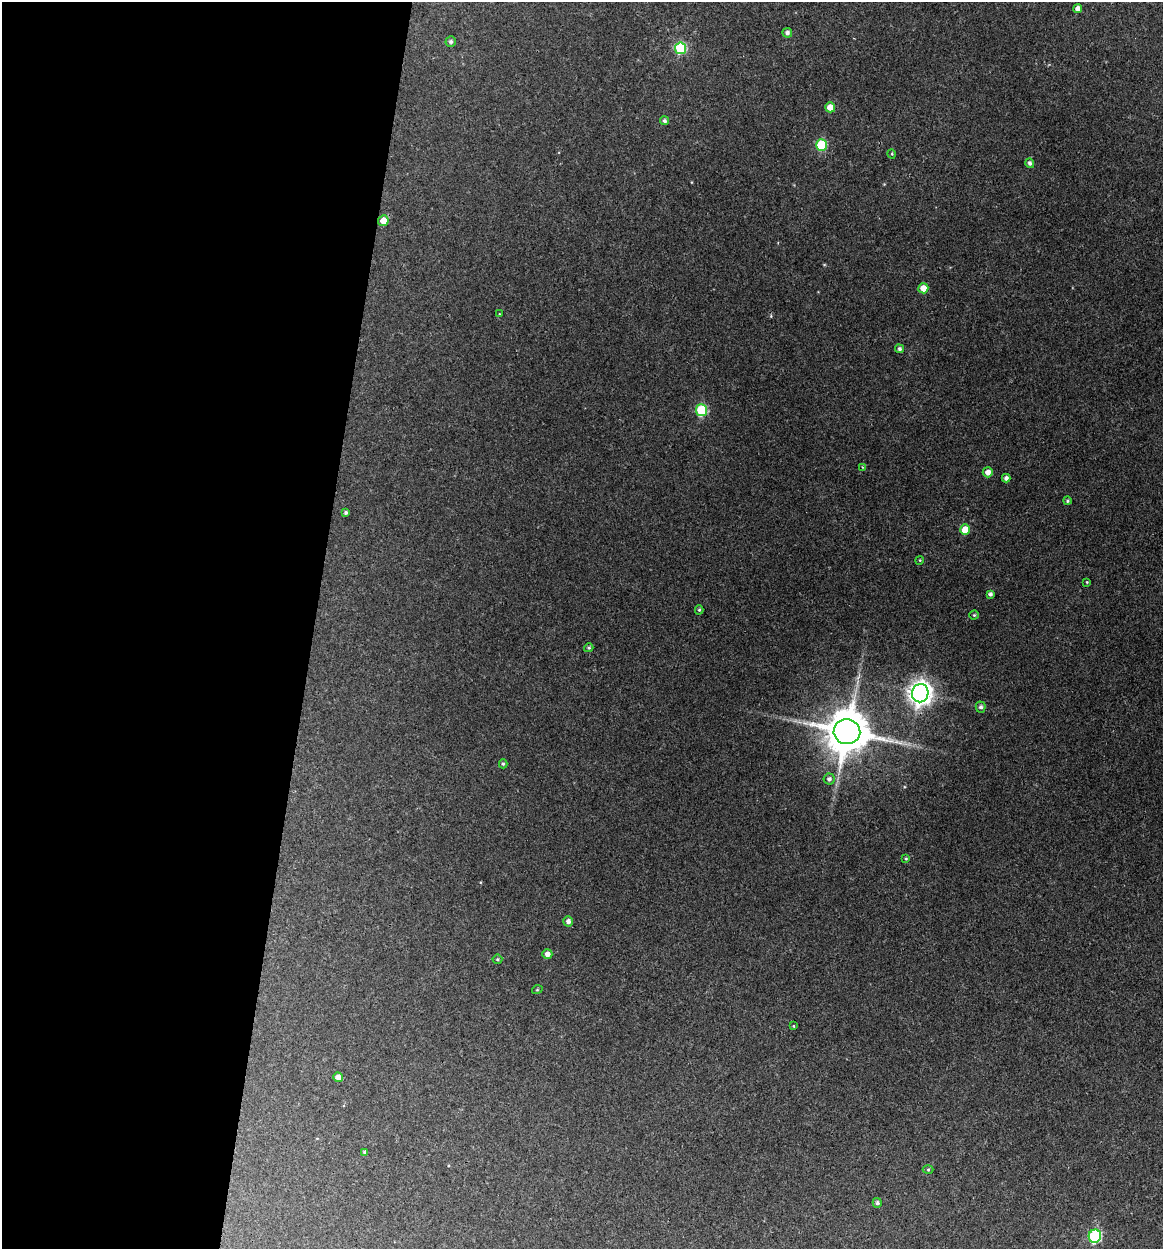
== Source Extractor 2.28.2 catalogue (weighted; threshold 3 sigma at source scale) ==
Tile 5 of 4 x 4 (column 1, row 2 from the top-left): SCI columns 242-1402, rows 2495-3741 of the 5007 x 4987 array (HDU 1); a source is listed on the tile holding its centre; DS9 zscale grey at full resolution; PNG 1165 x 1251 px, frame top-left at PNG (2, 2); each listed source drawn as its Kron ellipse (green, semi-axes under 4 px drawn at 4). Shown black and unused: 27% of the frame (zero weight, under 3 of 4 exposures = <1% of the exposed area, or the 3 px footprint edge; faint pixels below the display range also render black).
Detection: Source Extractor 2.28.2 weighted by HDU 2 'WHT'; one run over the whole footprint, this tile lists its part. Background 0.118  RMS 0.0043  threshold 0.0193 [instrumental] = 3 sigma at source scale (4.5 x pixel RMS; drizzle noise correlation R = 1.50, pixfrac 1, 0.05/0.05 arcsec/px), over >= 5 px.
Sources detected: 42; all 42 listed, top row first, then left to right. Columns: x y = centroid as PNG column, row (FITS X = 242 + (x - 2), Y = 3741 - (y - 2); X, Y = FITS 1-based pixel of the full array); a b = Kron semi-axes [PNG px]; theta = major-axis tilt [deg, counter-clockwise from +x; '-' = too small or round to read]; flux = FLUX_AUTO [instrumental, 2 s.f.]
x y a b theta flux
1078 8 4 4 - 1.9
787 33 5 5 - 1.3
451 42 5 5 - 1
680 48 6 5 - 29
830 107 5 5 - 4.1
665 121 4 4 - 0.99
821 145 6 5 - 23
892 154 4 3 - 0.36
1030 163 5 4 - 1.1
383 221 5 5 - 4.8
923 288 5 5 - 4.6
499 314 2 2 - 0.3
899 349 4 4 - 0.98
702 410 6 5 - 26
862 467 3 2 - 0.3
988 472 5 5 - 3
1006 478 4 4 - 1.5
1067 501 4 4 - 0.65
346 512 4 4 - 0.76
965 530 5 5 - 7.1
920 560 4 3 - 0.37
1087 582 4 3 - 0.35
990 594 4 4 - 0.98
699 610 4 4 - 0.59
974 615 4 4 - 0.47
589 648 5 4 - 0.59
920 693 9 8 - 360
981 707 5 5 - 1
847 732 13 12 - 1800
503 764 4 4 - 0.64
829 779 5 5 - 1.2
906 859 4 3 - 0.45
568 921 5 5 - 1.6
547 954 5 4 - 2.2
497 959 5 5 - 0.55
537 990 5 3 - 0.38
793 1026 3 3 - 0.36
338 1077 5 4 - 3.2
365 1152 4 3 - 0.75
928 1169 5 3 - 0.45
877 1203 5 4 - 1
1095 1236 7 6 - 45